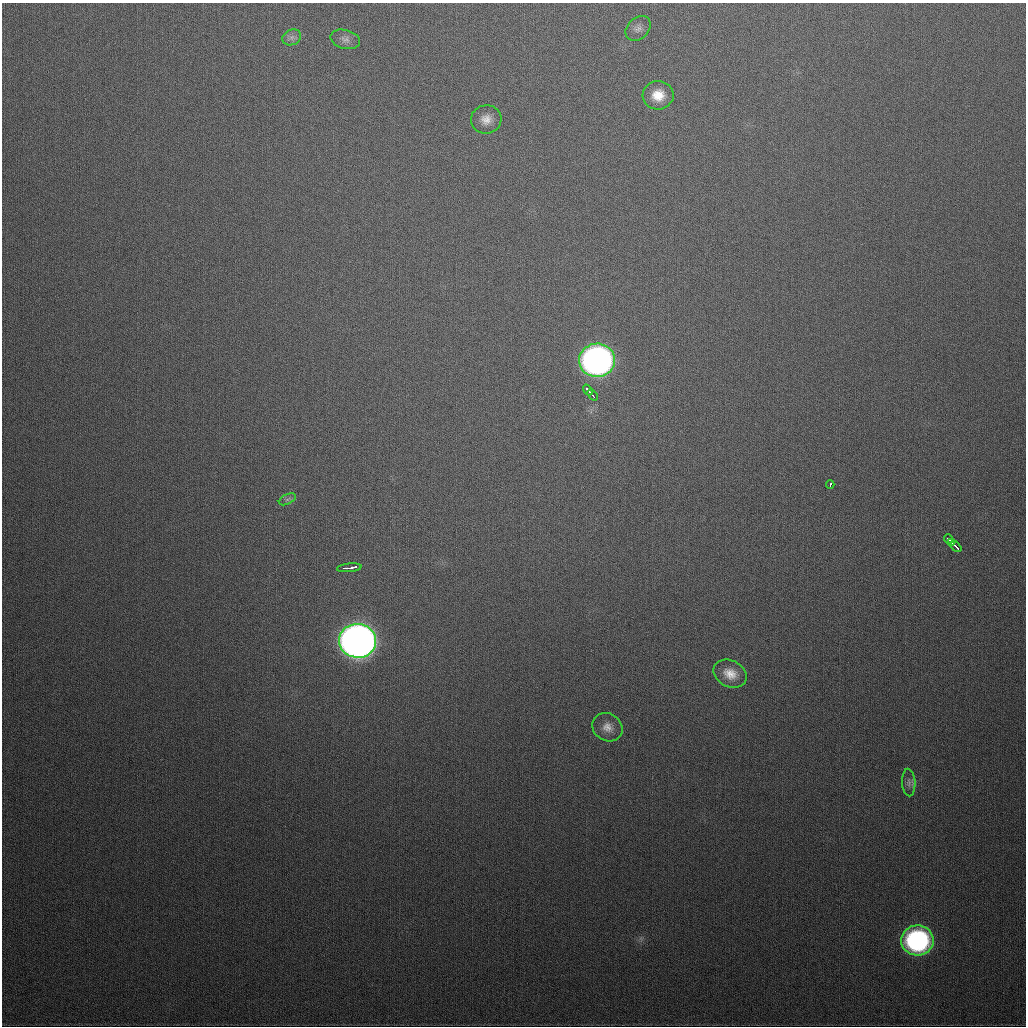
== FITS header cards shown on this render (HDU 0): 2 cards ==
NAXIS1  =                 1024
NAXIS2  =                 1024

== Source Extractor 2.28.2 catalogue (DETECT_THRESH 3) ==
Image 1024 x 1024 px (HDU 0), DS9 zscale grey, 1 PNG px = 1 image px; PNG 1028 x 1028 px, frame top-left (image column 1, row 1024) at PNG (2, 3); each listed source drawn as its Kron ellipse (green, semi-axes under 4 px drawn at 4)
Background 365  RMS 14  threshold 40.7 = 3 sigma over >= 5 px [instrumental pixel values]
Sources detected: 19; all 19 listed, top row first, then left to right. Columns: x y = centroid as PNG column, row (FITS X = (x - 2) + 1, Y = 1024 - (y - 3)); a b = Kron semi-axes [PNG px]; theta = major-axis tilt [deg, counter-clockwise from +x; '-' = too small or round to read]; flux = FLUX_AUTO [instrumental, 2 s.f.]
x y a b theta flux
638 28 14 10 43 5.8e+03
292 37 9 7 24 3.9e+03
345 39 15 9 -15 5.5e+03
658 95 15 14 - 1.8e+04
486 119 15 14 - 1.1e+04
597 360 18 16 2 4.9e+05
588 390 6 3 -51 4.1e+03
592 395 6 2 -49 3.7e+03
830 484 4 2 - 2.1e+03
287 499 9 5 27 2.4e+03
949 539 5 2 - 2.6e+03
952 542 3 3 - 4.7e+03
956 546 6 2 -44 4.2e+03
349 568 12 3 6 8.3e+03
358 641 18 17 - 1.1e+06
730 674 17 13 -24 1.4e+04
607 727 16 13 -33 9.9e+03
909 783 14 6 -87 4.3e+03
917 940 16 15 - 1.8e+05